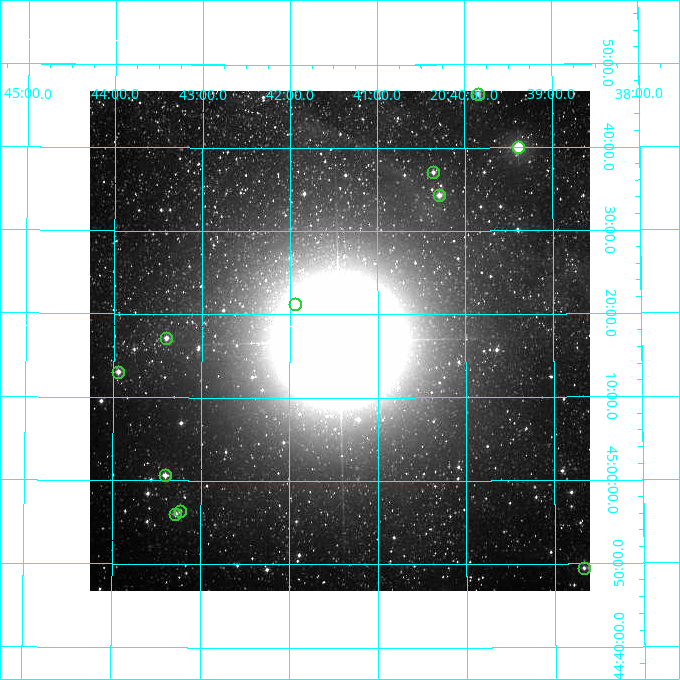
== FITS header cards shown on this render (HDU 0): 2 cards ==
NAXIS1  =                  500
NAXIS2  =                  500

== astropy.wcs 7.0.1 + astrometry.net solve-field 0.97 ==
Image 500 x 500 px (HDU 0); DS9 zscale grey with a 90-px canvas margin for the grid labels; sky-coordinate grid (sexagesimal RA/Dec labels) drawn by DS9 from the SOLVED WCS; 11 Tycho-2 reference stars matched to detected sources circled (green)
Header WCS: none
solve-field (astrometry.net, Tycho-2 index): SOLVED blind (the file carries no WCS)
Solved WCS: RA---TAN-SIP/DEC--TAN-SIP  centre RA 20:41:26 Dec +45:17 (310.36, +45.28 deg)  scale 7.2 arcsec/px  FOV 60.0' x 60.0'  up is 0 deg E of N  parity normal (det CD < 0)
(file carries no celestial WCS; the grid is the blind solution)
Tycho-2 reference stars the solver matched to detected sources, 11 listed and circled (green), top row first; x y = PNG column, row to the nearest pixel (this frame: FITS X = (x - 90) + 1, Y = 500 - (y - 91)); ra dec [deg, ICRS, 3 dp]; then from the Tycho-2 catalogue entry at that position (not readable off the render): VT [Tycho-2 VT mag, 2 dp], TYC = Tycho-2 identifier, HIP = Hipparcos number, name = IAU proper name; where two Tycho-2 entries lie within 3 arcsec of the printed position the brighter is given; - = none
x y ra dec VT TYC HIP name
478 94 309.960 +45.775 8.52 3574-2141-1 - -
518 147 309.846 +45.667 6.59 3574-3107-1 101934 -
433 172 310.090 +45.618 9.08 3574-1780-1 - -
439 195 310.073 +45.572 8.31 3574-1544-1 - -
295 304 310.484 +45.355 9.33 3574-1506-1 - -
166 338 310.850 +45.285 8.63 3574-1478-1 - -
118 372 310.986 +45.217 8.40 3574-1577-1 - -
165 475 310.852 +45.011 8.56 3574-1823-1 - -
180 511 310.808 +44.939 9.51 3178-859-1 - -
175 514 310.822 +44.934 8.64 3178-1126-1 - -
584 568 309.669 +44.825 9.48 3165-321-1 - -